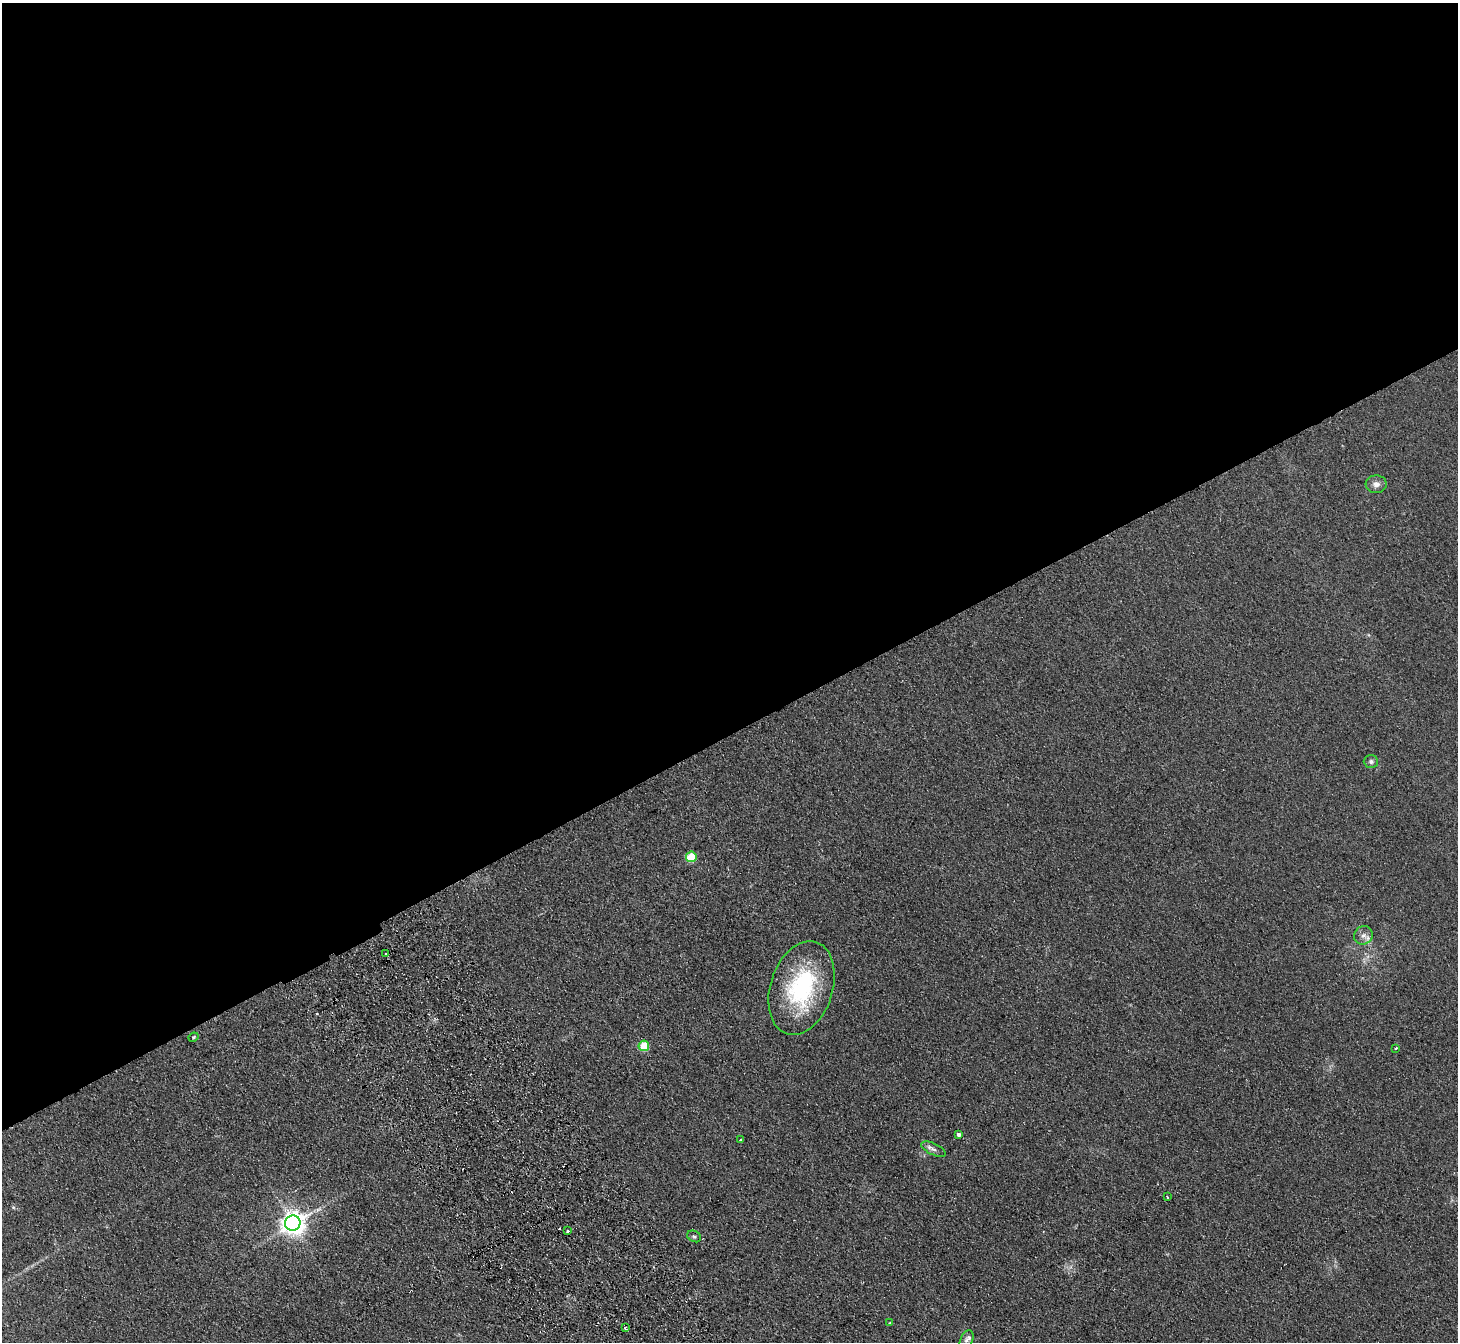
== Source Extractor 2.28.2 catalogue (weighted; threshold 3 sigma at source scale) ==
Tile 2 of 4 x 4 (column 2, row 1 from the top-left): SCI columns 1508-2963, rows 4213-5552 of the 5926 x 5882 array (HDU 1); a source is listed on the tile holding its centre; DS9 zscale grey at full resolution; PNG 1460 x 1344 px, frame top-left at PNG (2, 3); each listed source drawn as its Kron ellipse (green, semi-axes under 4 px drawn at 4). Shown black and unused: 55% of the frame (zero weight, under 2 of 3 exposures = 3% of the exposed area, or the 3 px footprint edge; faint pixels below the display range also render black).
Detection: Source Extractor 2.28.2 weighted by HDU 2 'WHT'; one run over the whole footprint, this tile lists its part. Background 0.106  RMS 0.012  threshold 0.0521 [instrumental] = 3 sigma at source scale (4.5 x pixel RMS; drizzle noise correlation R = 1.50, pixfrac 1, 0.05/0.05 arcsec/px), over >= 5 px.
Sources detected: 22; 3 cosmic-ray / hot-pixel residue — neither listed nor drawn; the other 19 listed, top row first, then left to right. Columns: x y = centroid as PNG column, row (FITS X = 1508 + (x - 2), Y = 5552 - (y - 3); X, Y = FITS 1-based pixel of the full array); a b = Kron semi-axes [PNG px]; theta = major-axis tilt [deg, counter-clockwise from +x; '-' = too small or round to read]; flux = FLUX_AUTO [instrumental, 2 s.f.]
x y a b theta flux
1376 484 10 9 - 5.9
1371 762 7 6 - 3.1
691 857 5 5 - 46
1363 935 10 9 - 5.6
386 954 3 3 - 3.4
802 988 48 31 72 120
193 1037 5 3 - 1.2
644 1046 5 5 - 37
1396 1048 3 2 - 2.2
958 1134 3 3 - 2.7
741 1140 3 3 - 2.5
934 1149 13 5 -26 4.2
1167 1197 3 3 - 2.9
293 1223 8 7 - 980
568 1231 3 3 - 1.6
694 1236 7 5 -27 2.3
890 1323 4 4 - 1.2
625 1328 3 3 - 2.6
966 1340 10 6 68 4.2